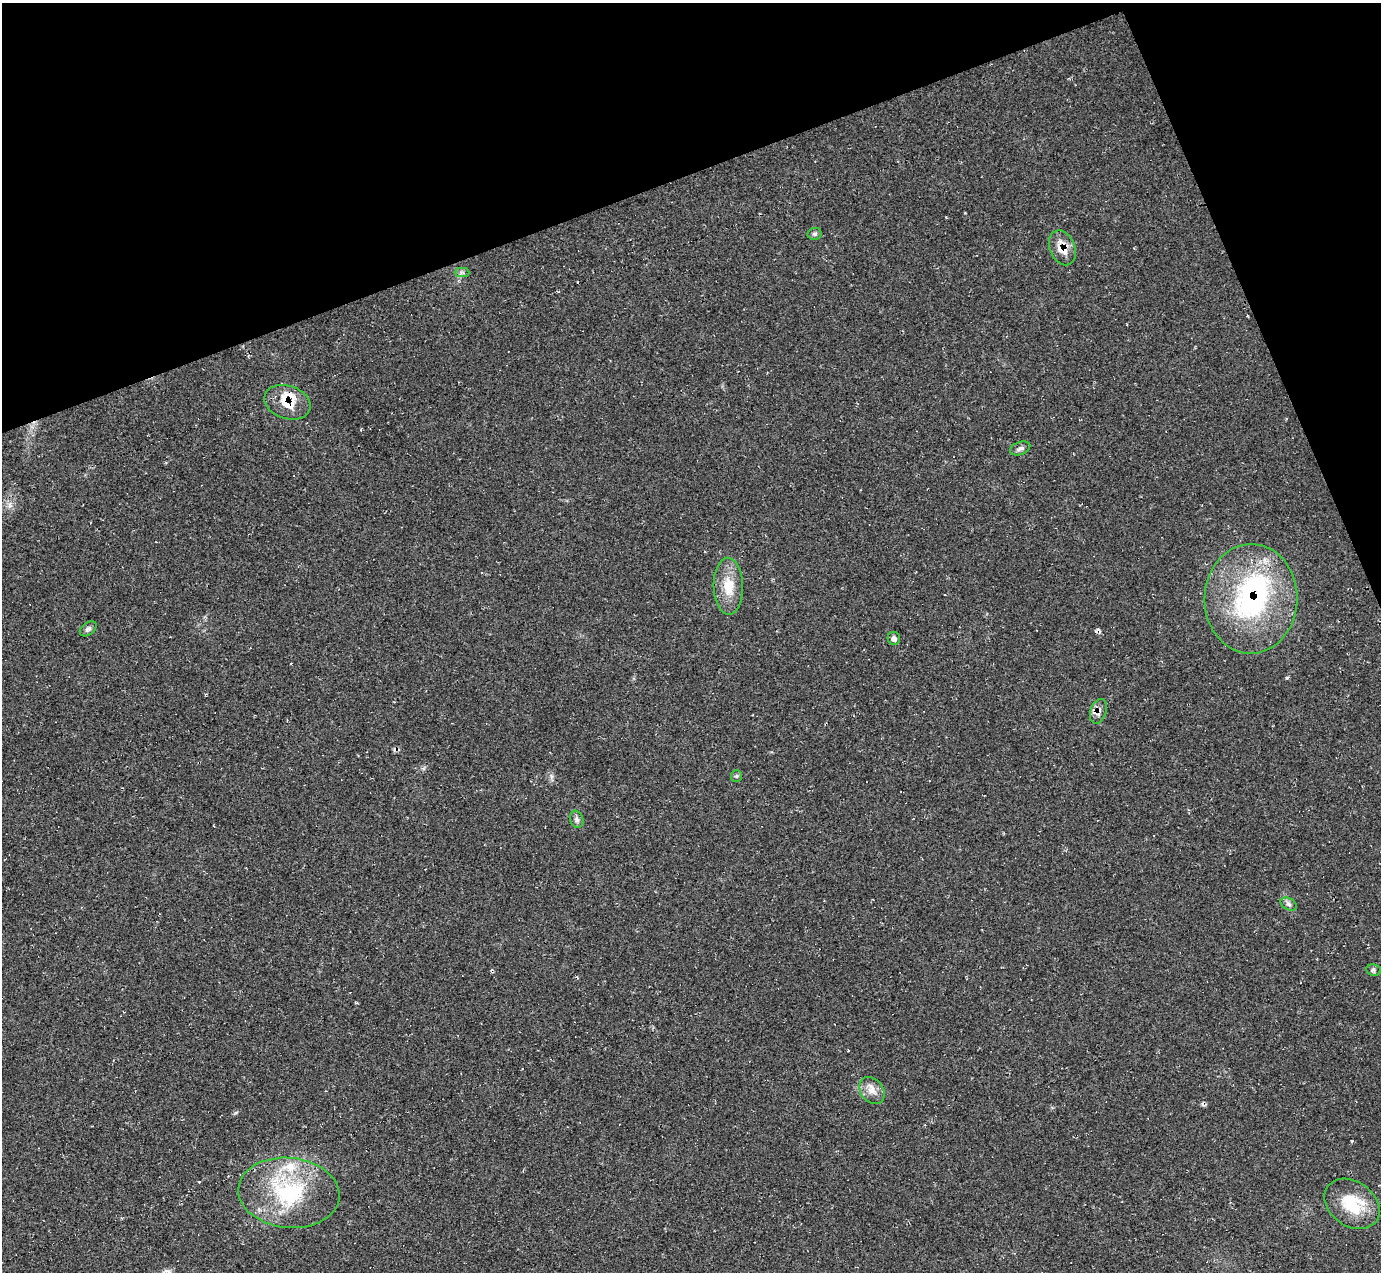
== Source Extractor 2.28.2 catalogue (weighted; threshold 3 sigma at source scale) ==
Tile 3 of 4 x 4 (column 3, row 1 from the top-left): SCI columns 2770-4148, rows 4089-5358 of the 5528 x 5512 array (HDU 1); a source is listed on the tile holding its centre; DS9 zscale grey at full resolution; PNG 1383 x 1274 px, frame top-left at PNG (2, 3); each listed source drawn as its Kron ellipse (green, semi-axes under 4 px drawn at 4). Shown black and unused: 19% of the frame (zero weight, under 2 of 3 exposures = <1% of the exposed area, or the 3 px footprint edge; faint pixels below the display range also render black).
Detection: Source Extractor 2.28.2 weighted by HDU 2 'WHT'; one run over the whole footprint, this tile lists its part. Background 0.05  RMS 0.0067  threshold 0.0303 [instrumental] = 3 sigma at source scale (4.5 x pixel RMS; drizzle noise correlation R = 1.50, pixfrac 1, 0.05/0.05 arcsec/px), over >= 5 px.
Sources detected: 24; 3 cosmic-ray / hot-pixel residue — neither listed nor drawn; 4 inside a brighter listed object's ellipse — not listed separately; the other 17 listed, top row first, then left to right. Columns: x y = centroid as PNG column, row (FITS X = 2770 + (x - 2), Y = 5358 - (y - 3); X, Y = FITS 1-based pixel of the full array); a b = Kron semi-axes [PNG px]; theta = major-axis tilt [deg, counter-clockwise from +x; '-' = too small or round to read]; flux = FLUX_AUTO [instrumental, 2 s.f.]
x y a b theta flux
815 234 7 6 - 1.5
1062 248 18 12 -67 11
462 272 7 4 0 1.5
287 402 24 16 -19 15
1020 448 10 6 20 2.3
728 586 28 15 -89 15
1251 599 55 46 89 120
88 629 9 6 39 2
894 638 6 6 - 2.1
1098 711 13 8 71 4.2
736 776 6 5 - 1.2
577 819 9 6 -70 2.3
1289 904 8 5 -28 2
1373 970 7 5 -9 1.6
872 1090 15 11 -53 6.2
289 1193 51 35 -6 63
1352 1204 30 22 -36 28
Overlapping masked pixels (flux is a lower limit): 4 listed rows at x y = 1062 248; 287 402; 1251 599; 1098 711
Unlisted compact peaks at least as high as the median listed source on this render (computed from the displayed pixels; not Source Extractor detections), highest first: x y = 1287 678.